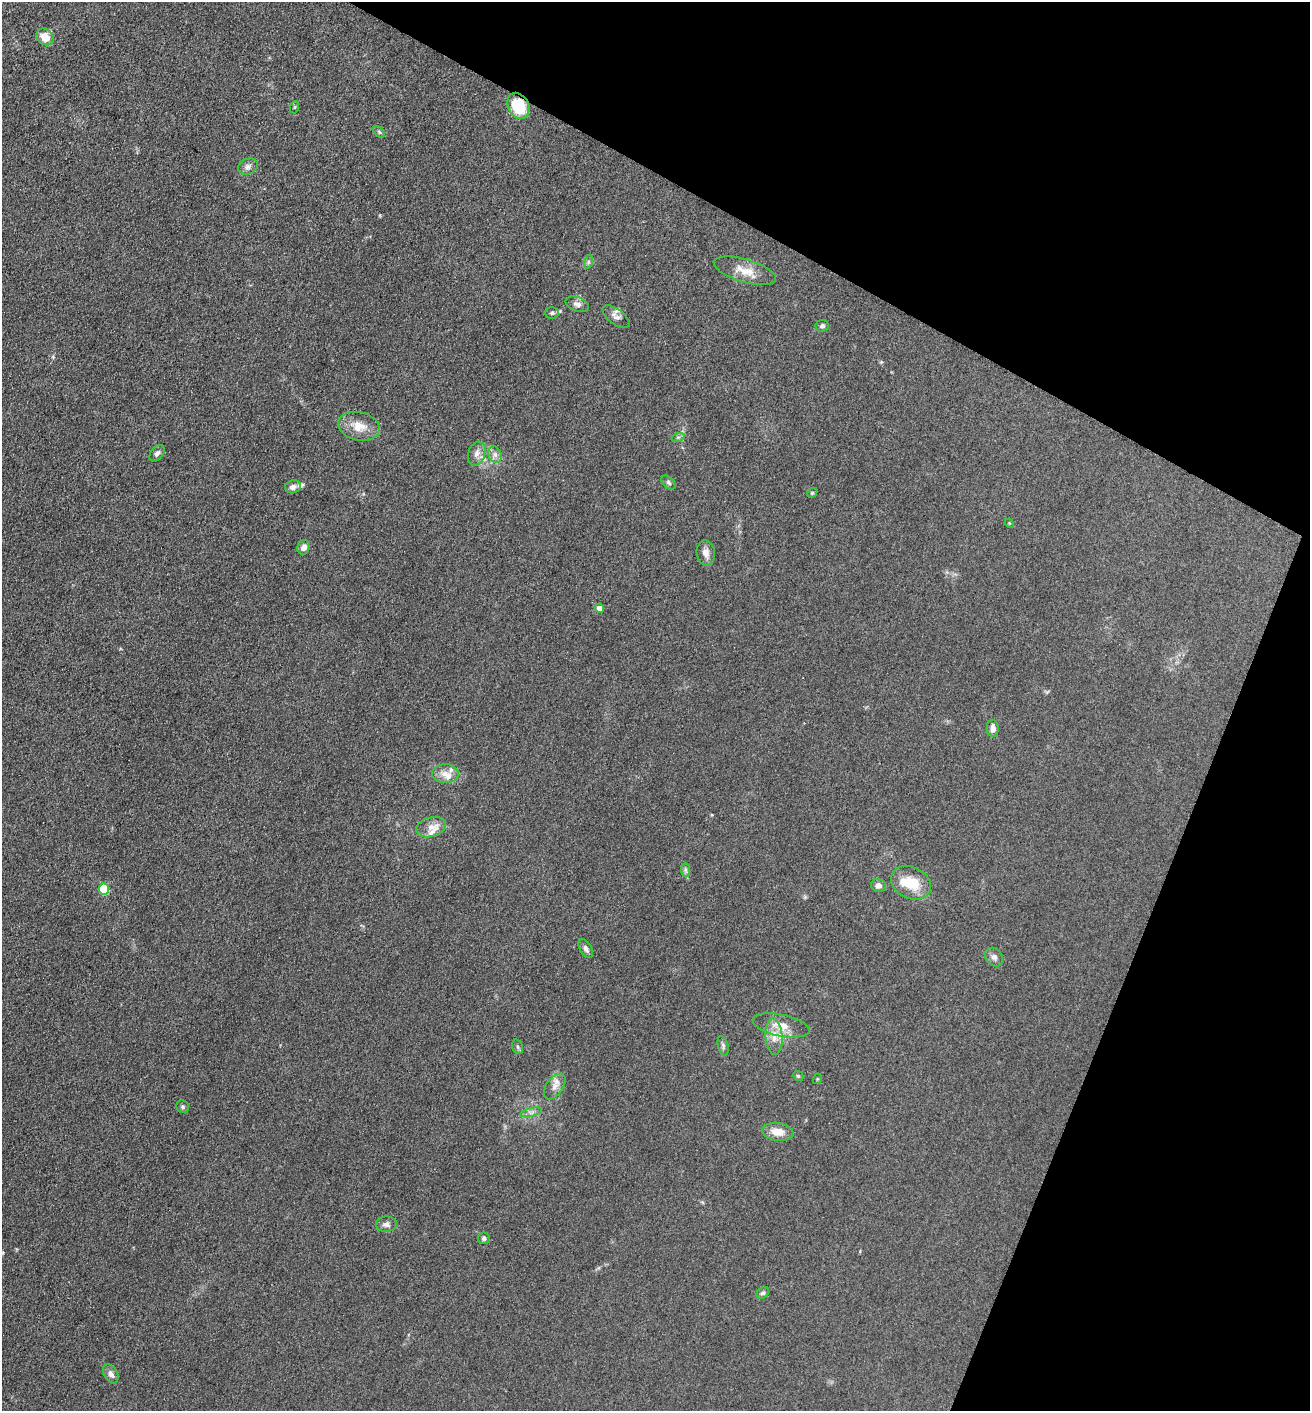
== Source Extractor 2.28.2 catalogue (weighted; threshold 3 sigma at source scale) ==
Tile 8 of 4 x 4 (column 4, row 2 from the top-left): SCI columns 4067-5374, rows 2818-4226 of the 5651 x 5636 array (HDU 1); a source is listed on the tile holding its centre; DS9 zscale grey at full resolution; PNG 1312 x 1413 px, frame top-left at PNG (2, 2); each listed source drawn as its Kron ellipse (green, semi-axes under 4 px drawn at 4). Shown black and unused: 23% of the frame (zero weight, under 3 of 5 exposures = <1% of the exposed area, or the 3 px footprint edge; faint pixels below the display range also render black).
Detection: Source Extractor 2.28.2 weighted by HDU 2 'WHT'; one run over the whole footprint, this tile lists its part. Background 0.151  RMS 0.0098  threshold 0.0443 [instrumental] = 3 sigma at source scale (4.5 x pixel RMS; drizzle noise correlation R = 1.50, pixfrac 1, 0.05/0.05 arcsec/px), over >= 5 px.
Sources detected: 54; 1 inside a brighter object's white glare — neither listed nor drawn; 7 inside a brighter listed object's ellipse — not listed separately; the other 46 listed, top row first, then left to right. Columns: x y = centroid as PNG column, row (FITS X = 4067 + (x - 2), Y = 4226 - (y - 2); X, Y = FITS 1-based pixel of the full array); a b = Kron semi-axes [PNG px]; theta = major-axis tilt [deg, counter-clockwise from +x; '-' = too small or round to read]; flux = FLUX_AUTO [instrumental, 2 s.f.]
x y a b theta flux
45 37 9 7 -39 15
518 106 14 10 -63 38
295 107 6 4 71 1.1
379 132 7 4 -45 1.4
248 167 10 7 24 4
588 262 7 4 71 1.8
745 271 32 11 -16 16
577 304 12 7 -20 4.4
552 313 7 6 - 1.8
616 317 16 7 -37 4.6
822 326 7 6 - 2.3
359 426 21 14 -13 16
678 437 7 4 18 1.7
157 453 9 6 51 3.2
477 454 12 8 70 5.8
495 455 8 6 -69 3.6
668 482 8 5 -45 1.9
293 487 8 6 14 4.3
812 493 6 4 46 1.2
1009 523 5 4 - 0.89
304 547 7 6 - 5.3
706 553 13 9 -81 6.1
599 608 4 4 - 8.4
993 728 8 6 -87 5.4
445 774 13 9 -1 8
431 827 15 9 18 9
685 870 7 4 -89 1.9
911 883 21 16 -26 26
878 885 7 6 - 5.1
104 889 5 5 - 47
586 949 10 6 -62 4
994 957 10 8 -48 4.2
781 1025 29 11 -12 14
774 1037 18 8 -86 11
723 1046 10 5 -75 2.5
518 1047 7 5 -73 2
798 1076 5 4 - 1.2
817 1079 5 3 - 0.84
555 1086 15 8 55 7.1
183 1107 7 6 - 2
531 1112 11 4 13 3.2
778 1132 16 9 -8 12
386 1224 10 7 -1 4
484 1238 6 5 - 2.8
763 1293 7 5 43 2
111 1374 10 6 -58 4.5
Overlapping masked pixels (flux is a lower limit): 1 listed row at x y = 518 106